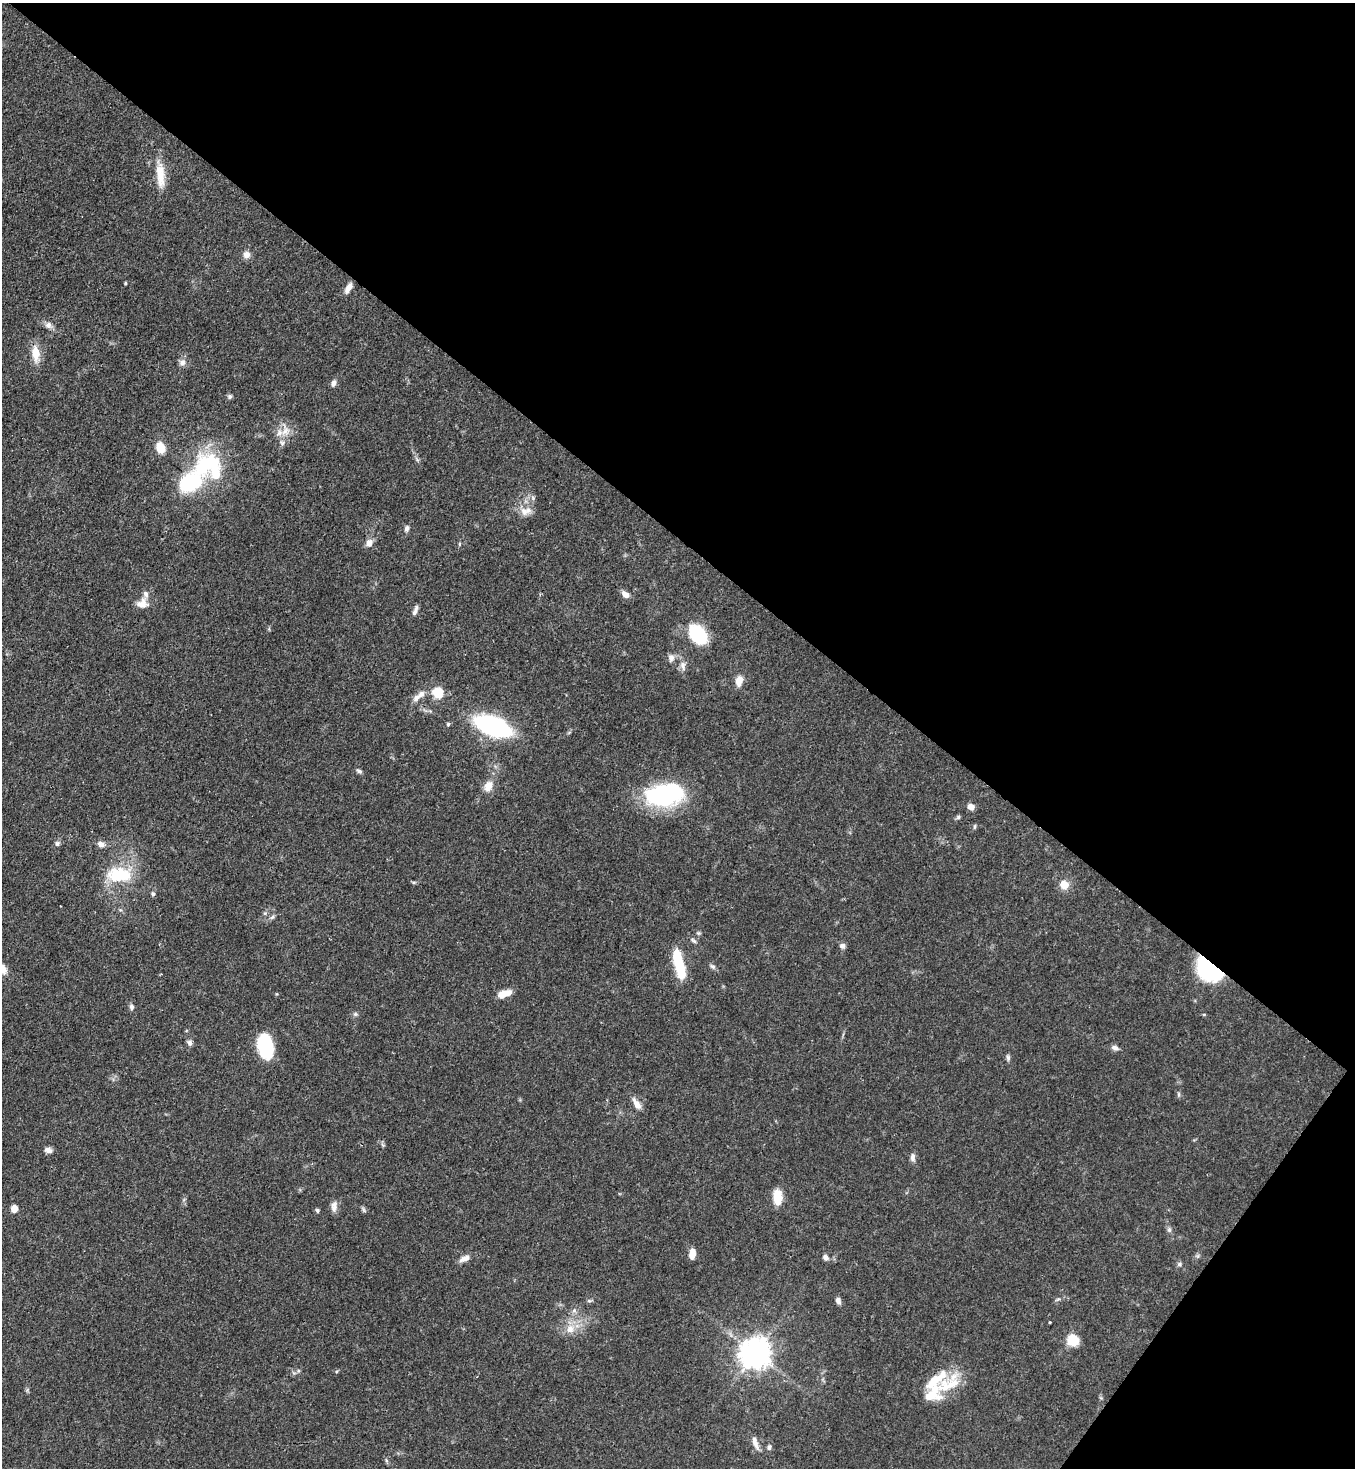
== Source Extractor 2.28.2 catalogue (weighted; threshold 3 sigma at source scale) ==
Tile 8 of 4 x 4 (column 4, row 2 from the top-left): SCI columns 4424-5776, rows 2990-4455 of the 6000 x 5978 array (HDU 1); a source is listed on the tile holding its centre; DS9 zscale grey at full resolution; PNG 1357 x 1470 px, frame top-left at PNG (2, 3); no overlay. Shown black and unused: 40% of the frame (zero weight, under 3 of 4 exposures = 7% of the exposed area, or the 3 px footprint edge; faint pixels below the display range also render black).
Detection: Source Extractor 2.28.2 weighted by HDU 2 'WHT'; one run over the whole footprint, this tile lists its part. Background 0.0701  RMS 0.0036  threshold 0.016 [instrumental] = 3 sigma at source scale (4.5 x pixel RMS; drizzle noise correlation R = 1.50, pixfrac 1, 0.05/0.05 arcsec/px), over >= 5 px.
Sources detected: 87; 1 inside a brighter object's white glare — not listed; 8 inside a brighter listed object's ellipse — not listed separately; the other 78 listed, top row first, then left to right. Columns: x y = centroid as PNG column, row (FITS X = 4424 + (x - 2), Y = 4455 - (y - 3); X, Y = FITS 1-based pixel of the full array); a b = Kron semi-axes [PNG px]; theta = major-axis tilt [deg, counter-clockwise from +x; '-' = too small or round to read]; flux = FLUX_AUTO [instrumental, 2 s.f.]
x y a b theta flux
160 175 38 10 -85 7
246 255 9 8 - 2.1
125 283 5 3 - 0.34
348 288 13 6 59 2.5
48 325 10 8 -23 1.8
36 353 22 10 -82 5.4
182 362 9 8 - 1.5
333 383 9 6 78 1.4
230 396 7 6 - 0.75
285 431 14 11 48 4.1
160 447 13 9 -66 5
190 482 25 16 36 27
533 498 6 6 - 0.83
525 511 17 10 14 3.7
407 528 8 6 81 1.1
369 543 11 8 82 2.2
459 544 6 4 89 0.45
626 594 11 7 -38 2
142 603 17 14 22 3.6
414 612 7 6 - 1.1
698 635 21 14 -51 21
671 658 11 8 -88 1.6
683 666 14 7 -76 2
739 681 11 7 76 3.6
438 693 9 8 - 11
416 698 12 8 41 2.1
448 724 5 5 - 0.52
493 726 23 11 -21 81
359 771 8 5 -34 0.82
488 786 13 9 59 3.8
665 795 41 22 9 46
971 807 7 6 - 2.4
958 817 6 5 - 0.69
57 843 7 6 - 0.97
101 844 10 7 -28 1.7
119 875 32 18 0 16
1064 885 9 9 - 4.2
153 894 6 4 -80 0.71
272 917 8 4 44 0.77
698 933 6 5 - 0.56
693 941 9 4 -41 0.78
842 946 7 7 - 1.3
679 964 31 9 -76 16
712 966 9 6 -30 0.89
2 969 15 9 -57 3.5
1209 970 26 17 -38 35
504 993 16 7 16 4.5
131 1007 7 6 - 1.1
355 1014 6 5 - 0.65
189 1043 8 7 - 1.1
265 1046 20 11 -77 29
1115 1048 9 6 -15 1.4
1008 1058 9 5 -88 0.83
1179 1095 6 4 -72 0.55
637 1104 17 7 -57 2.8
48 1150 9 6 -8 1.6
913 1157 11 6 -87 1.4
778 1197 17 9 -88 6.5
334 1206 15 8 85 2
14 1209 7 6 - 3
317 1210 5 5 - 0.64
364 1210 8 3 -71 0.6
1169 1230 7 6 - 0.87
692 1254 10 6 83 3.8
825 1257 7 6 - 1.3
465 1259 16 7 20 2.2
1179 1264 7 5 23 0.72
1057 1299 8 3 19 0.61
589 1301 6 5 - 0.65
838 1301 7 6 - 1.3
574 1310 6 6 - 0.94
570 1329 12 10 73 3.8
1073 1340 10 10 - 8.5
755 1353 9 9 - 550
948 1385 45 20 35 14
756 1444 15 7 -68 2.4
769 1447 8 6 84 0.95
386 1460 6 4 -72 0.56
Overlapping masked pixels (flux is a lower limit): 1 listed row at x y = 1209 970
Isophote crosses this tile's border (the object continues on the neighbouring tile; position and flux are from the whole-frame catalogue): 1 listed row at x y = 2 969